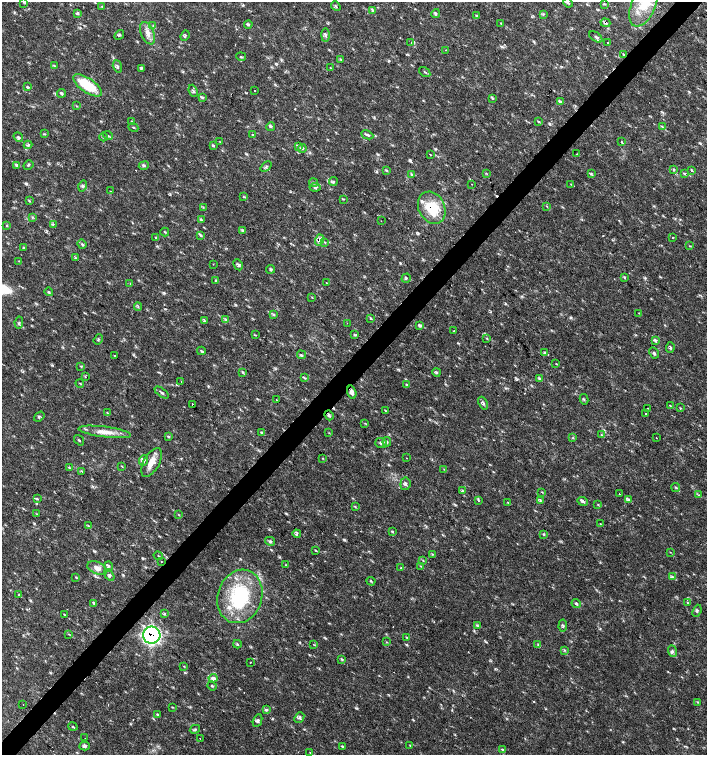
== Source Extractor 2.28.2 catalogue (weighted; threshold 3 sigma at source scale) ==
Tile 10 of 4 x 4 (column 2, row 3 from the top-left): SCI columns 1635-3043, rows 1507-3012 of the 6023 x 6029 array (HDU 1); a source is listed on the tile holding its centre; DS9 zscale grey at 2 x 2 block average (1 PNG px = mean of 2 x 2 image px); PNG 709 x 757 px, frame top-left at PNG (2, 2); each listed source drawn as its Kron ellipse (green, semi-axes under 4 px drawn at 4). Shown black and unused: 4% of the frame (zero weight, under 2 of 3 exposures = <1% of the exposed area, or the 3 px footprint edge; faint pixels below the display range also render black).
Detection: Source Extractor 2.28.2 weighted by HDU 2 'WHT'; one run over the whole footprint, this tile lists its part. Background 0.0182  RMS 0.003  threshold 0.0136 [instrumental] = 3 sigma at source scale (4.5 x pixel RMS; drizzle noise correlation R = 1.50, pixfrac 1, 0.0396/0.0396 arcsec/px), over >= 5 px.
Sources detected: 260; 1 inside a brighter object's white glare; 5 cosmic-ray / hot-pixel residue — neither listed nor drawn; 3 inside a brighter listed object's ellipse — not listed separately; the other 251 listed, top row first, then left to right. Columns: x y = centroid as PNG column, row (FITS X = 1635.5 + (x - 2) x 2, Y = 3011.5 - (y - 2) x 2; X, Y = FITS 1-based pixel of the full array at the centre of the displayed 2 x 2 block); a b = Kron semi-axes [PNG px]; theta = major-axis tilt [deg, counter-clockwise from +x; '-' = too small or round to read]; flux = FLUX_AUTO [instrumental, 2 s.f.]
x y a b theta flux
24 2 4 3 - 0.7
568 3 5 2 - 0.9
604 4 4 2 - 0.64
336 6 5 2 - 0.76
643 6 22 12 65 16
102 7 3 2 - 0.6
372 10 3 3 - 0.66
78 14 3 2 - 0.68
436 14 4 3 - 0.89
543 14 3 2 - 0.59
477 16 4 2 - 0.48
501 23 2 2 - 0.33
605 23 5 2 - 1.3
153 25 3 2 - 0.47
248 25 4 3 - 0.95
148 33 12 6 -67 5.2
119 35 5 3 - 0.96
325 35 6 3 88 1.4
185 36 5 3 - 0.93
596 37 7 3 -35 1.2
411 43 3 2 - 0.65
607 43 2 2 - 0.54
446 50 2 2 - 0.75
623 54 3 2 - 0.8
241 57 5 2 - 0.75
341 59 3 2 - 0.45
54 66 4 3 - 0.69
117 66 6 3 -72 1.4
141 68 4 2 - 0.68
331 68 3 2 - 0.39
425 72 6 2 -33 0.77
88 85 16 7 -34 24
28 87 4 3 - 0.89
193 91 6 2 -67 0.76
255 91 2 2 - 0.45
61 93 4 3 - 1.2
203 97 3 3 - 0.79
492 98 3 2 - 0.6
560 102 3 3 - 0.83
76 106 3 2 - 0.42
132 121 3 2 - 0.72
538 121 4 2 - 0.46
271 126 5 3 - 0.95
133 127 5 2 - 0.58
662 127 3 2 - 0.49
44 134 4 2 - 0.48
252 134 3 2 - 0.54
367 135 6 3 -26 1.3
108 136 5 2 - 0.7
18 137 5 4 - 1.3
103 137 4 2 - 0.52
220 142 3 2 - 0.32
622 142 2 2 - 0.9
28 145 4 3 - 0.89
213 145 3 3 - 1
298 146 3 2 - 0.49
302 149 4 3 - 1.2
430 154 2 2 - 1.1
577 154 2 2 - 0.39
17 165 4 3 - 0.92
28 165 5 2 - 0.75
144 166 5 3 - 1.3
266 167 6 2 40 0.91
386 170 3 2 - 0.53
674 170 4 2 - 0.57
692 170 3 2 - 0.63
486 173 3 2 - 0.48
411 174 4 3 - 0.74
591 174 4 2 - 0.6
685 174 4 3 - 0.77
333 182 4 2 - 0.67
313 183 4 3 - 1
472 184 2 2 - 0.24
571 184 3 2 - 0.46
83 186 5 4 - 1.2
315 187 5 4 - 1.7
110 191 3 2 - 0.35
244 197 4 2 - 0.48
343 199 3 2 - 0.47
29 201 4 2 - 0.54
546 206 3 2 - 0.42
203 207 3 2 - 0.38
432 208 17 13 -63 23
32 217 3 2 - 0.64
201 219 4 3 - 0.74
381 221 2 2 - 0.28
53 224 3 2 - 0.56
7 226 3 2 - 0.53
242 230 3 3 - 0.69
165 232 4 2 - 0.55
201 235 3 3 - 0.66
156 237 3 2 - 0.62
673 237 2 2 - 0.56
319 240 5 4 - 4.4
325 242 4 3 - 0.79
82 244 5 3 - 1
690 246 4 2 - 0.46
23 248 3 2 - 0.75
75 258 3 2 - 0.63
19 261 3 2 - 0.45
213 264 2 2 - 0.53
238 265 6 4 -62 1.4
271 269 4 3 - 0.92
624 277 3 2 - 0.53
406 278 5 2 - 0.7
215 280 4 2 - 0.63
326 283 3 2 - 0.33
130 284 2 2 - 0.4
49 292 4 2 - 0.71
312 297 3 2 - 0.35
138 307 4 2 - 0.56
639 313 3 2 - 0.43
273 314 3 2 - 0.63
370 318 4 3 - 0.73
226 319 3 2 - 0.57
204 321 3 2 - 0.52
19 323 6 2 80 0.64
347 323 2 2 - 0.86
419 325 4 3 - 1.5
454 331 2 2 - 0.72
255 335 4 2 - 0.4
355 335 4 3 - 0.8
487 338 3 2 - 0.46
98 339 5 3 - 0.8
655 340 4 3 - 1
670 347 5 3 - 1
201 351 4 2 - 1.2
545 353 4 3 - 0.82
654 353 6 3 -62 1.2
114 355 2 2 - 0.46
301 355 4 2 - 0.52
556 364 3 2 - 0.4
81 366 3 2 - 0.65
243 372 4 3 - 0.76
436 372 4 3 - 1
85 377 3 2 - 0.53
305 378 4 2 - 0.58
539 379 4 3 - 0.91
181 381 3 2 - 0.61
80 383 4 2 - 0.54
407 385 3 2 - 0.85
162 392 8 3 -37 1.4
352 392 7 4 -73 3
584 399 5 2 - 0.67
276 400 2 2 - 0.31
483 403 7 4 -67 1.4
192 404 2 2 - 1.5
670 405 3 2 - 0.52
648 408 2 2 - 0.47
680 408 3 2 - 0.49
385 411 3 2 - 0.56
107 413 3 2 - 0.46
645 414 2 2 - 0.95
329 415 5 3 - 1.3
39 417 6 3 37 0.99
365 423 2 2 - 0.43
105 432 26 5 -7 7.7
262 432 4 3 - 0.65
329 433 3 2 - 0.37
601 435 3 2 - 0.53
168 437 4 2 - 0.66
656 437 2 2 - 0.3
573 438 3 2 - 0.5
79 440 5 2 - 0.72
387 442 5 3 - 0.86
381 443 6 5 - 1.5
322 458 3 2 - 0.39
406 458 2 2 - 0.26
143 460 5 3 - 2.3
151 462 16 8 61 8.4
122 466 3 2 - 0.39
69 468 4 3 - 0.69
444 469 3 2 - 0.39
82 472 3 2 - 0.37
405 484 6 5 - 1.9
676 487 4 3 - 0.84
462 491 3 2 - 0.54
542 492 3 2 - 0.48
619 494 2 2 - 0.61
699 495 3 2 - 0.62
37 499 4 3 - 0.78
628 499 3 3 - 0.96
478 500 3 2 - 0.59
540 500 4 2 - 0.49
583 501 5 4 - 1.4
508 503 3 3 - 0.59
598 504 3 2 - 0.45
355 507 3 2 - 0.51
37 514 3 2 - 0.35
179 515 3 2 - 0.48
600 523 3 2 - 0.31
88 526 3 3 - 0.67
392 531 3 3 - 0.61
297 534 4 3 - 1.1
544 534 4 2 - 0.52
270 541 5 3 - 1.4
315 550 3 2 - 0.4
670 552 3 2 - 0.33
432 554 3 2 - 0.51
158 556 4 2 - 0.48
423 560 3 2 - 0.5
161 562 2 2 - 1.1
286 565 3 2 - 0.48
108 566 5 3 - 1.4
421 566 3 2 - 0.6
97 568 10 6 -22 3.7
401 568 2 2 - 0.35
109 575 6 4 -61 1.3
76 577 4 2 - 0.56
672 577 4 3 - 1.1
371 581 4 2 - 0.76
19 595 3 2 - 0.5
240 596 27 22 71 53
94 603 4 3 - 0.62
688 603 3 2 - 0.53
576 604 5 3 - 1.3
697 611 6 3 68 1.1
64 614 3 2 - 0.47
165 614 3 2 - 0.61
478 626 3 2 - 0.59
563 626 6 2 85 1
69 634 3 2 - 0.43
152 635 8 8 - 130
406 637 3 2 - 0.5
386 642 3 2 - 0.38
237 644 4 3 - 0.75
314 645 3 2 - 0.47
538 645 4 2 - 0.57
564 650 4 2 - 0.71
672 651 6 3 -67 1.3
342 659 3 3 - 0.9
250 662 2 2 - 0.53
184 666 2 2 - 0.36
213 678 4 4 - 2.8
212 686 5 3 - 0.77
697 702 3 3 - 0.63
23 704 2 2 - 0.54
172 707 3 2 - 0.42
266 709 3 2 - 1.7
158 715 3 2 - 0.55
299 718 5 4 - 1.5
258 721 7 3 66 1.5
73 727 5 2 - 0.65
195 729 5 3 - 1
85 738 2 2 - 0.27
200 739 2 2 - 0.74
410 745 3 2 - 0.4
85 746 5 4 - 1.5
342 746 3 2 - 0.86
502 749 4 3 - 0.78
310 752 3 2 - 0.33
Overlapping masked pixels (flux is a lower limit): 5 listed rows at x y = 605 23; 432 208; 319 240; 352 392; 152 635
Isophote crosses this tile's border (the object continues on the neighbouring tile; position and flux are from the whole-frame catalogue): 1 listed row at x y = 643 6
Diffuse or blended objects may show on this block-average render without a row.